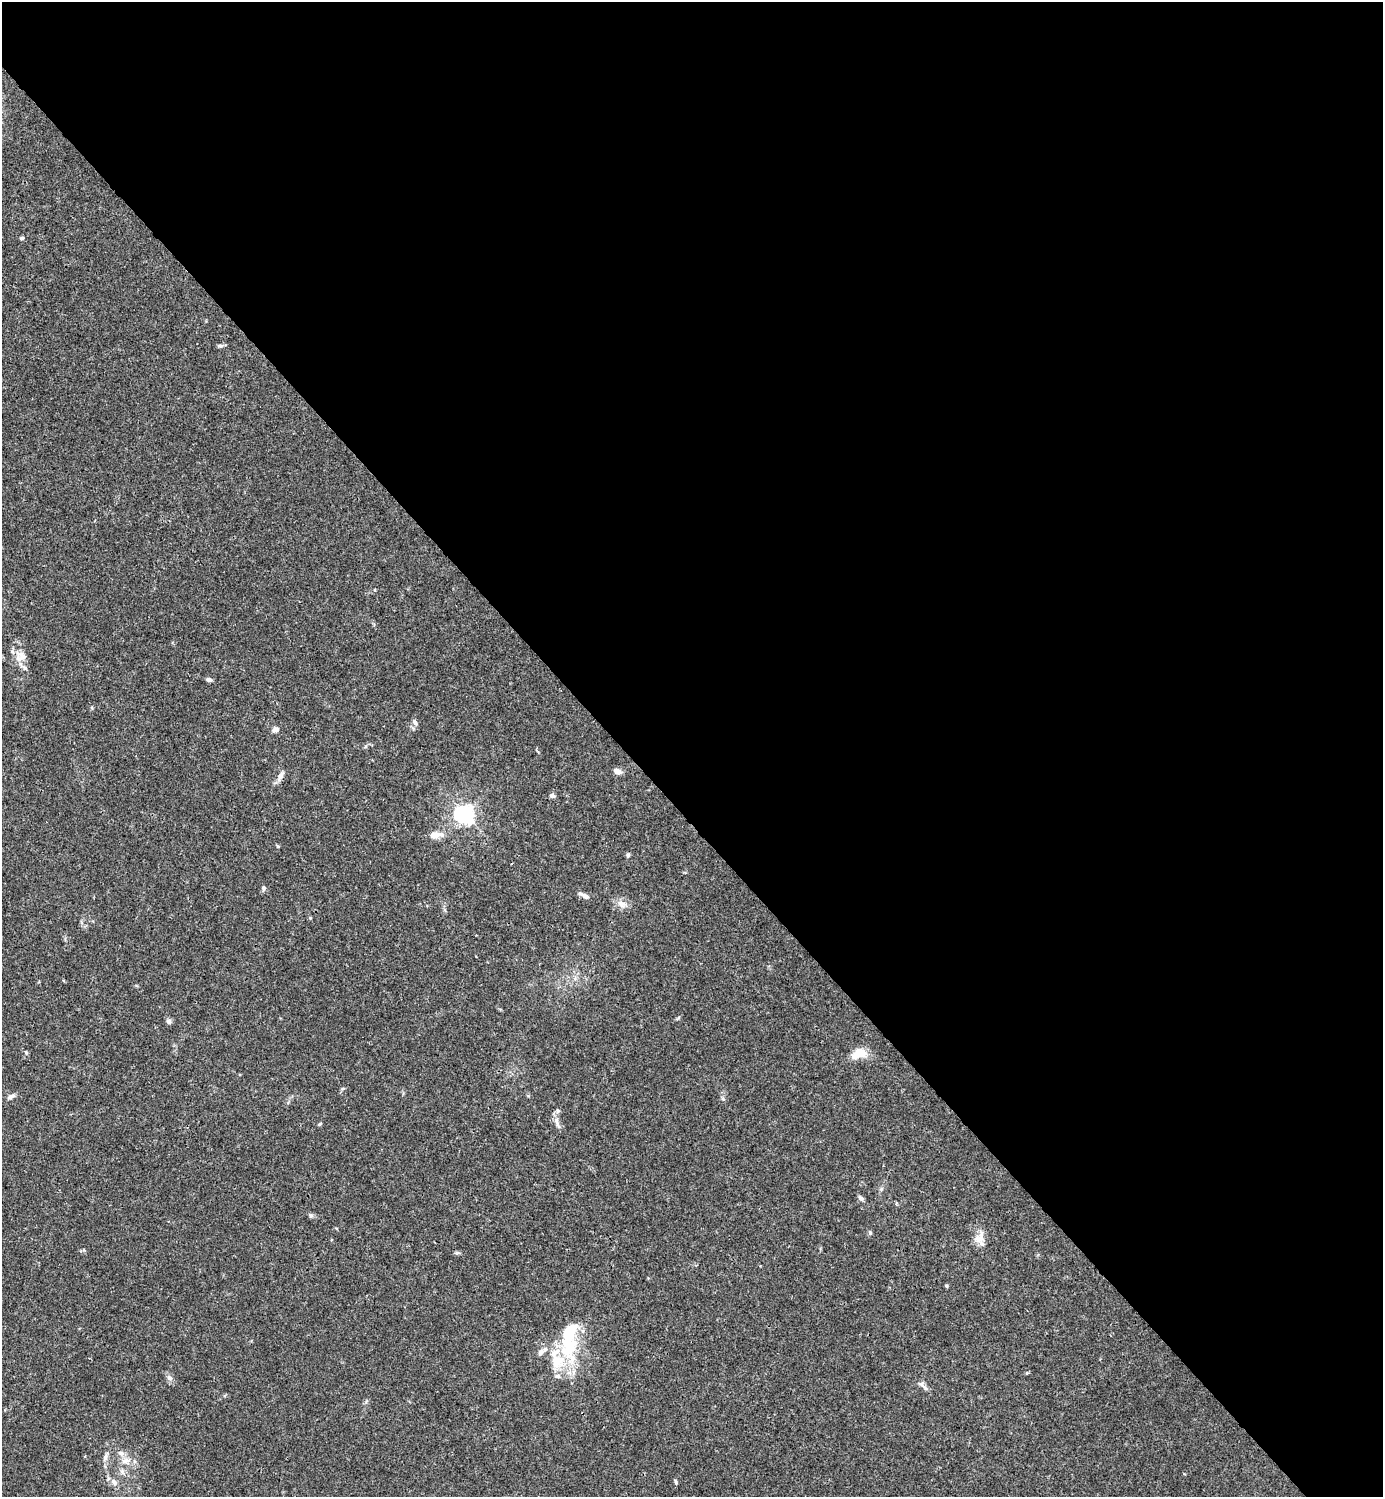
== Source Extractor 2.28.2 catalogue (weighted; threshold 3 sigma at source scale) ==
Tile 8 of 4 x 4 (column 4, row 2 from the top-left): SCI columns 4444-5824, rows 2990-4484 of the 5981 x 5982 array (HDU 1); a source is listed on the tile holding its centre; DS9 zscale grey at full resolution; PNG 1385 x 1499 px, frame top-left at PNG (2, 2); no overlay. Shown black and unused: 55% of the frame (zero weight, under 3 of 4 exposures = <1% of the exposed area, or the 3 px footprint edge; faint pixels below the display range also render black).
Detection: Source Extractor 2.28.2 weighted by HDU 2 'WHT'; one run over the whole footprint, this tile lists its part. Background 0.0149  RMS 0.0021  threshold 0.00953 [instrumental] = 3 sigma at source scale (4.5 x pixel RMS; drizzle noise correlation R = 1.50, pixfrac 1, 0.05/0.05 arcsec/px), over >= 5 px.
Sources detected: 47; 1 inside a brighter object's white glare — not listed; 5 inside a brighter listed object's ellipse — not listed separately; the other 41 listed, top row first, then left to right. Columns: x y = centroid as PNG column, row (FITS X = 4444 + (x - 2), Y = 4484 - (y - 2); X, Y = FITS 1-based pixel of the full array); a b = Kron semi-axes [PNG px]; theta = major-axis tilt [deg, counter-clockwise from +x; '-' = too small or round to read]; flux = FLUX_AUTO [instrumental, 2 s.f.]
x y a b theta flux
22 238 5 4 - 0.35
220 346 8 5 -1 0.45
19 659 13 9 -60 1.8
209 680 6 4 -11 0.67
415 722 8 6 -58 0.67
275 729 7 5 26 0.89
617 771 10 6 -15 1.2
280 776 14 7 66 1.1
552 796 7 5 -14 0.57
465 814 7 6 - 100
435 835 16 7 4 2.3
628 855 6 4 88 0.39
264 888 7 6 - 0.46
585 896 11 6 -29 1
621 904 11 9 -43 1.5
310 918 4 4 - 0.21
169 1021 7 6 - 0.7
26 1052 6 5 - 0.33
861 1053 19 11 -22 2.5
343 1088 6 4 19 0.26
11 1097 11 5 29 0.69
723 1099 6 4 -45 0.31
558 1111 5 5 - 0.39
557 1121 7 5 -89 0.62
320 1124 6 3 45 0.25
881 1189 6 4 71 0.34
861 1198 7 5 -41 0.61
310 1216 6 4 72 0.3
870 1233 7 4 -64 0.36
980 1238 19 12 65 2.2
457 1253 8 4 0 0.36
946 1286 5 4 - 0.26
568 1343 57 20 -79 13
541 1352 9 6 51 1.1
1027 1373 5 4 - 0.2
169 1378 8 7 - 0.79
921 1384 8 6 -12 0.68
105 1457 10 6 71 0.79
125 1461 13 9 4 1.7
114 1482 11 7 -53 1
676 1482 6 3 -68 0.29
Unlisted compact peaks at least as high as the median listed source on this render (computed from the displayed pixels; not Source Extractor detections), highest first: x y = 278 846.